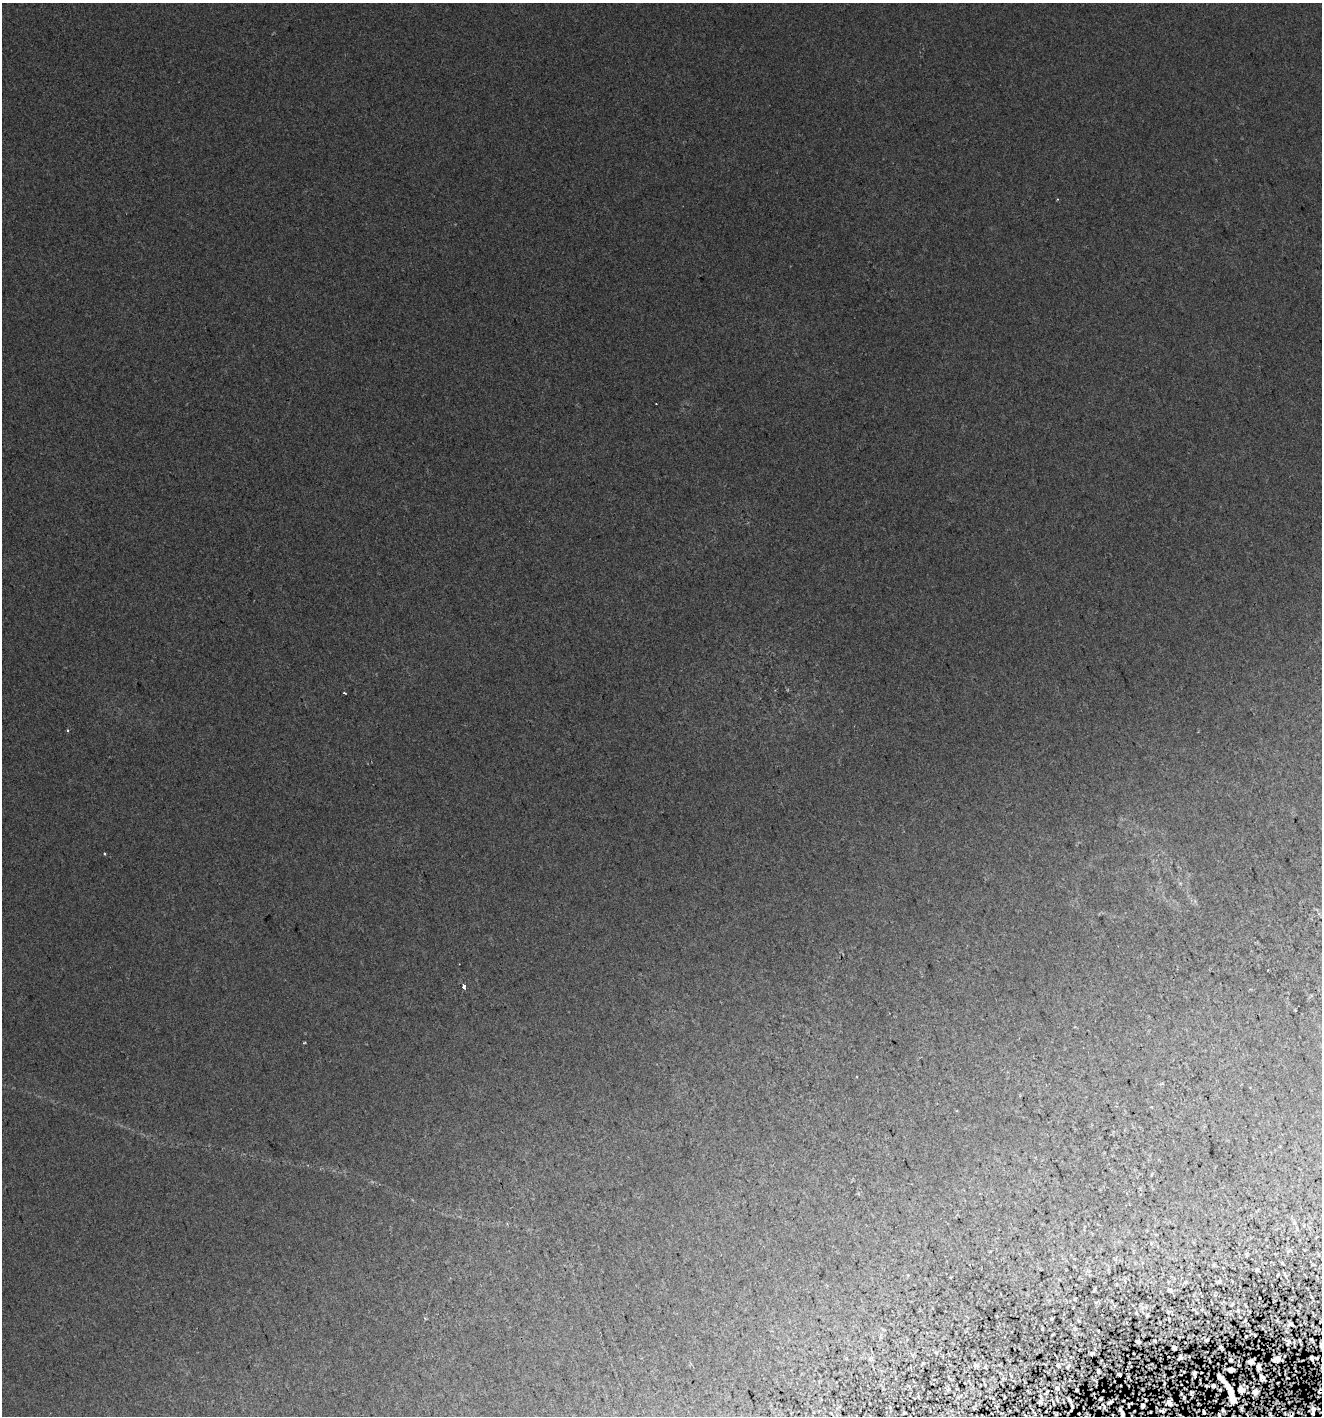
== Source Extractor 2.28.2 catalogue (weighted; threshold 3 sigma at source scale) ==
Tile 6 of 4 x 4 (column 2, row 2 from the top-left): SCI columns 1428-2747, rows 2870-4283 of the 5552 x 5736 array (HDU 1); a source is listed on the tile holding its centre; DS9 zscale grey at full resolution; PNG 1324 x 1418 px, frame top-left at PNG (2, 3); no overlay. Shown black and unused: <1% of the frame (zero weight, under 2 of 3 exposures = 4% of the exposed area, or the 3 px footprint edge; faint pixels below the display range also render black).
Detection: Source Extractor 2.28.2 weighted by HDU 2 'WHT'; one run over the whole footprint, this tile lists its part. Background 0.0166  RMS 0.01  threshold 0.0466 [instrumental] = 3 sigma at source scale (4.5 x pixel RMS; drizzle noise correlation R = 1.50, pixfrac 1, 0.0396/0.0396 arcsec/px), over >= 5 px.
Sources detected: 110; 19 cosmic-ray / hot-pixel residue — not listed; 1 inside a brighter listed object's ellipse — not listed separately; the other 90 listed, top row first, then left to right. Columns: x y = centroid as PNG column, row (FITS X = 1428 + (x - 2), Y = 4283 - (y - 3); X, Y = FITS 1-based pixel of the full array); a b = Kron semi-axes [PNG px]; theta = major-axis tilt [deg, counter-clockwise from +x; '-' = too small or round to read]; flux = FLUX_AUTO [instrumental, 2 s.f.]
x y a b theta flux
656 404 3 2 - 0.88
344 693 3 2 - 1.8
68 730 5 3 - 1.2
464 986 4 3 - 13
304 1043 4 3 - 0.9
1294 1223 6 6 - 2.4
1304 1225 5 3 - 0.97
1289 1251 12 5 26 2.7
1318 1254 7 3 -71 1.1
1247 1255 6 4 -73 1.4
1283 1263 5 3 - 1.3
1214 1265 6 4 47 1
1108 1269 6 4 -73 1.4
1257 1270 4 3 - 1.5
1278 1274 4 3 - 1.1
1285 1275 9 3 -58 1.7
1232 1281 3 2 - 0.77
1186 1282 6 5 - 2
1219 1282 7 5 3 1.8
1117 1284 5 3 - 0.9
1094 1290 5 3 - 1.3
1170 1290 9 5 -29 2.6
1075 1299 6 3 53 0.98
1096 1302 6 4 17 1.4
1232 1304 4 3 - 1.4
1142 1308 9 7 48 4.9
1202 1309 5 5 - 1.6
1238 1311 6 4 -72 1.6
1169 1312 8 5 9 2.1
1196 1312 5 3 - 1.2
1147 1315 4 3 - 1.5
1052 1319 3 3 - 1.1
1245 1320 5 4 - 1.1
1078 1321 6 4 -45 1.3
1291 1324 6 4 -8 2.6
1042 1329 3 2 - 1.1
1075 1329 7 5 70 2.1
1053 1334 3 2 - 0.92
1206 1340 6 4 28 1.8
1155 1341 3 2 - 1.3
1138 1342 5 4 - 2.7
1288 1342 9 7 79 3.1
1321 1346 6 4 -86 2.3
1221 1347 5 2 - 1.9
1174 1348 4 4 - 2.5
936 1352 6 4 -1 1.5
1092 1353 4 4 - 2.3
1180 1357 5 3 - 2.4
870 1358 8 6 -83 2.6
1312 1358 6 3 -64 2.9
1277 1359 9 5 2 5.4
1231 1360 3 3 - 1.7
1251 1361 7 5 41 4
923 1363 5 4 - 1.1
976 1365 7 6 - 2.7
1058 1365 6 5 - 2.4
1068 1366 8 5 52 2.8
1259 1367 6 4 88 3.1
1231 1370 6 4 -6 3.6
1098 1371 5 3 - 2.2
1000 1373 6 4 -19 1.2
1119 1374 4 3 - 2
1195 1374 6 3 -85 2.4
1262 1378 7 4 -62 3.7
1003 1379 6 5 - 1.6
1221 1379 12 4 -49 4.7
984 1382 7 2 -72 1
1213 1386 5 4 - 2
1057 1388 9 8 - 4.1
948 1389 8 6 38 2.4
1241 1390 7 6 - 5.3
1321 1391 5 5 - 2
1047 1392 8 4 55 1.4
1255 1392 5 5 - 3.8
1231 1394 22 5 -70 13
959 1396 13 4 33 3.1
1004 1397 3 2 - 0.79
1184 1397 3 2 - 1
1057 1399 6 2 -71 1.6
1101 1399 5 3 - 1.8
1040 1402 9 6 68 3.1
1070 1402 13 3 -67 4.1
1110 1402 6 3 24 2.5
1169 1403 6 4 -27 4.5
1129 1404 6 3 52 1.8
1142 1406 6 5 - 2.3
1313 1409 7 5 87 2.8
1162 1411 6 3 -14 2
1121 1412 11 3 -74 4.3
904 1413 4 2 - 1.2
Overlapping masked pixels (flux is a lower limit): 19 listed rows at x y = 1312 1358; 1277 1359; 1251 1361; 1231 1370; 1119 1374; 1262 1378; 1221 1379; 1213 1386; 1241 1390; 1321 1391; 1255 1392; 1231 1394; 1070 1402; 1169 1403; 1129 1404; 1142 1406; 1313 1409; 1162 1411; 1121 1412
Isophote crosses this tile's border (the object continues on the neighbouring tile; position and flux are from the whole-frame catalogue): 3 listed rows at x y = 1321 1346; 1321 1391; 1121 1412
Unlisted compact peaks at least as high as the median listed source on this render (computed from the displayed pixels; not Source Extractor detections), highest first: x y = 1057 199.